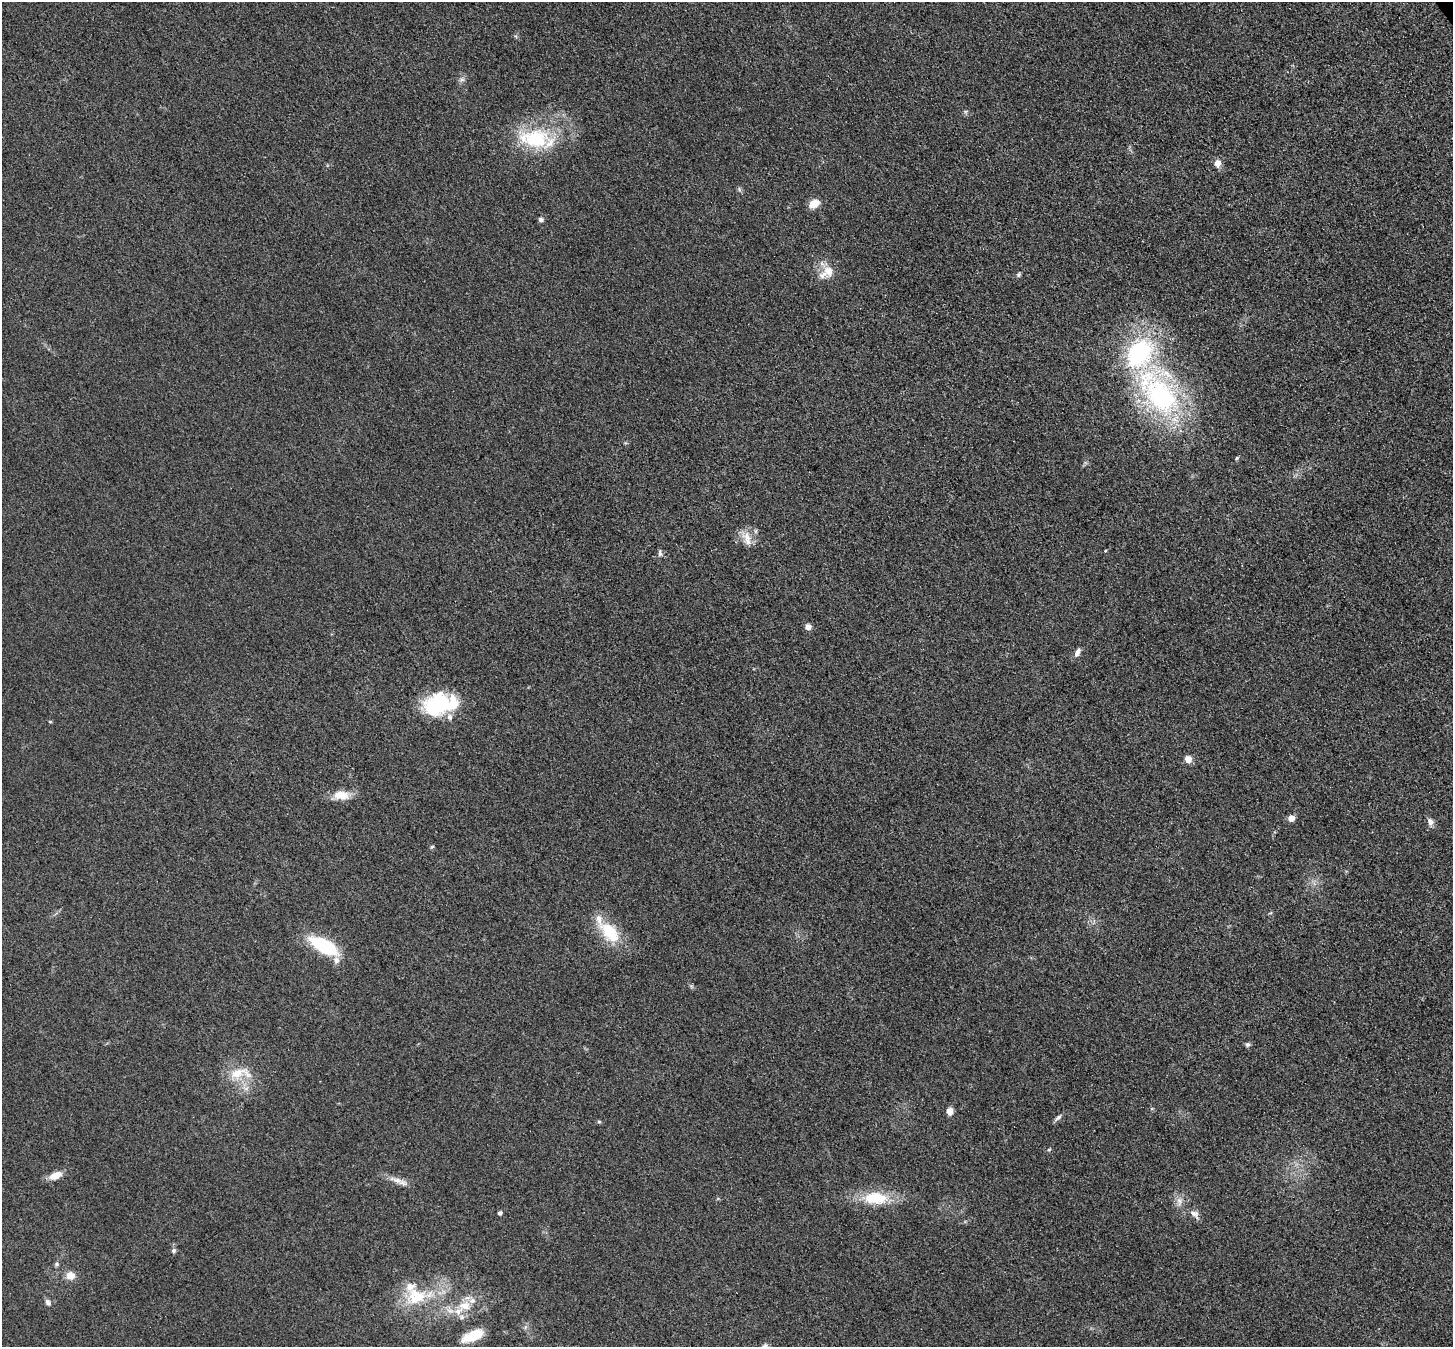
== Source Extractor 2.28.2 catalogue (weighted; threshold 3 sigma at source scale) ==
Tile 10 of 4 x 4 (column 2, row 3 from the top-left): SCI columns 1531-2981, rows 1554-2898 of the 5962 x 5933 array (HDU 1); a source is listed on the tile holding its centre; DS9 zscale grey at full resolution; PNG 1455 x 1349 px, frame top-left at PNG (2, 2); no overlay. Shown black and unused: <1% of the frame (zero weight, under 3 of 4 exposures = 7% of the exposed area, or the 3 px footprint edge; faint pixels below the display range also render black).
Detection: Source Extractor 2.28.2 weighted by HDU 2 'WHT'; one run over the whole footprint, this tile lists its part. Background 0.0546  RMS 0.0095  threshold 0.0427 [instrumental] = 3 sigma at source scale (4.5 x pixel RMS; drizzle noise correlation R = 1.50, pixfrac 1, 0.05/0.05 arcsec/px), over >= 5 px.
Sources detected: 50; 7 inside a brighter listed object's ellipse — not listed separately; the other 43 listed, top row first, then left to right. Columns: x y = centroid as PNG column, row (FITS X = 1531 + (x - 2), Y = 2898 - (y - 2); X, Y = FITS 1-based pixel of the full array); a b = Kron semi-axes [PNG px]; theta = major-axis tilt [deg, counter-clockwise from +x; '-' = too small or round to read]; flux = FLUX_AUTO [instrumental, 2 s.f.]
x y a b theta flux
462 80 7 4 0 2.1
535 139 40 22 -4 66
1217 163 9 7 81 6.3
739 189 7 4 -72 1.6
814 204 12 8 28 11
541 220 6 5 - 2.3
828 271 19 14 -81 14
1018 275 6 5 - 1.6
1139 353 34 25 52 120
1161 396 49 33 -53 180
1237 458 5 4 - 1.2
747 537 15 13 -62 12
1105 551 4 3 - 0.83
660 553 11 4 -89 2.2
808 627 5 5 - 7.3
1077 652 11 6 62 4.8
440 704 37 22 11 71
50 722 5 3 - 0.85
1188 759 5 5 - 13
341 795 22 12 -2 14
1291 818 8 7 - 5.1
1430 822 10 7 -66 4.5
432 847 6 4 41 1.3
610 932 33 19 -48 36
324 946 26 11 -29 71
1247 1045 6 5 - 2
240 1073 36 14 5 23
950 1111 6 6 - 8.2
1058 1118 12 4 40 2.8
1049 1149 5 3 - 1.1
55 1175 15 8 24 11
397 1180 23 7 -15 8.2
875 1198 24 12 -1 38
1179 1201 12 6 -83 5.1
500 1213 4 4 - 2.8
1194 1214 14 8 -42 5.3
174 1251 6 6 - 2.3
56 1264 7 5 22 1.7
70 1276 11 9 2 8.6
416 1296 31 24 11 44
48 1302 9 6 -63 3.1
464 1306 18 12 0 17
472 1336 26 11 23 22